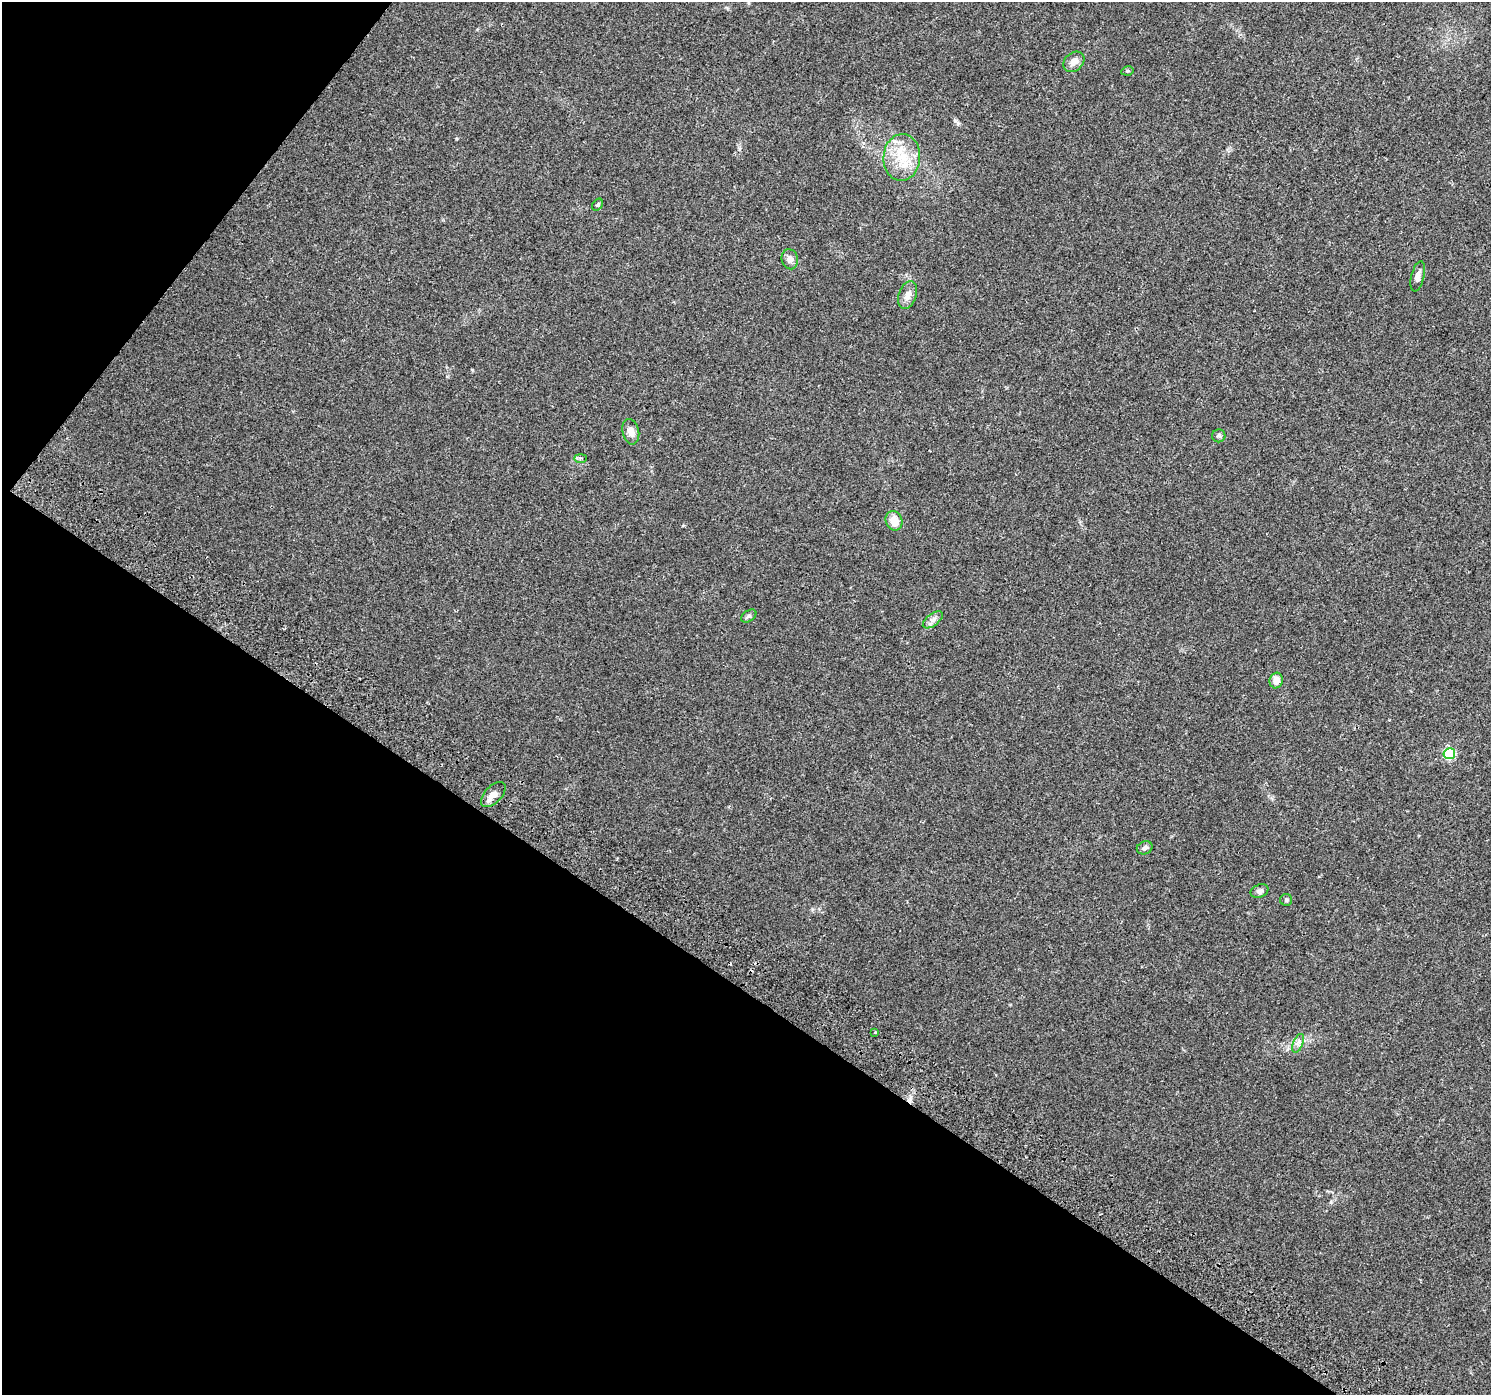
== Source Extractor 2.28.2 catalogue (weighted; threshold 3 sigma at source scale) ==
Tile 9 of 4 x 4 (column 1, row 3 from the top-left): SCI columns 44-1532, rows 1690-3082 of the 6035 x 6098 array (HDU 1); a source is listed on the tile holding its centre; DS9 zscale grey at full resolution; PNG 1493 x 1397 px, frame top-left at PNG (2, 2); each listed source drawn as its Kron ellipse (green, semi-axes under 4 px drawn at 4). Shown black and unused: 34% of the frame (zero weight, under 2 of 3 exposures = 3% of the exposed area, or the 3 px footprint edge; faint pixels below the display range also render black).
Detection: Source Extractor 2.28.2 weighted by HDU 2 'WHT'; one run over the whole footprint, this tile lists its part. Background 0.0438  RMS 0.0054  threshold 0.0244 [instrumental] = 3 sigma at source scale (4.5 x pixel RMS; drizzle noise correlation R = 1.50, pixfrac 1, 0.0396/0.0396 arcsec/px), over >= 5 px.
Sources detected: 23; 2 cosmic-ray / hot-pixel residue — neither listed nor drawn; the other 21 listed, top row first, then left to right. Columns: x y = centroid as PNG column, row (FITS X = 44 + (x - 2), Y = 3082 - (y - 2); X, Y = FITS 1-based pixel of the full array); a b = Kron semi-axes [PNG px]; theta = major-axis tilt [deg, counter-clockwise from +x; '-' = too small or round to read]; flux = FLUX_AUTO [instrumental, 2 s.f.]
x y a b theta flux
1074 62 12 9 41 3.6
1127 71 6 4 10 0.74
902 157 23 18 87 16
598 205 6 4 53 0.72
790 259 10 8 -75 2.7
1418 276 15 6 76 2.9
908 295 14 8 70 3.8
631 432 13 8 -77 4.1
1219 436 6 6 - 1.1
581 458 6 3 0 0.78
894 521 10 8 -67 6.2
749 616 8 5 35 1.2
933 620 11 6 37 2.3
1276 681 8 6 73 4.5
1449 754 6 5 - 41
493 795 15 8 46 4.1
1145 848 8 6 22 1.6
1259 891 9 6 24 1.7
1286 900 6 6 - 1
875 1032 3 3 - 1.2
1298 1043 10 5 67 1.9
Unlisted compact peaks at least as high as the median listed source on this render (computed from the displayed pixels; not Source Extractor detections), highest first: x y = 739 149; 472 370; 955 121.